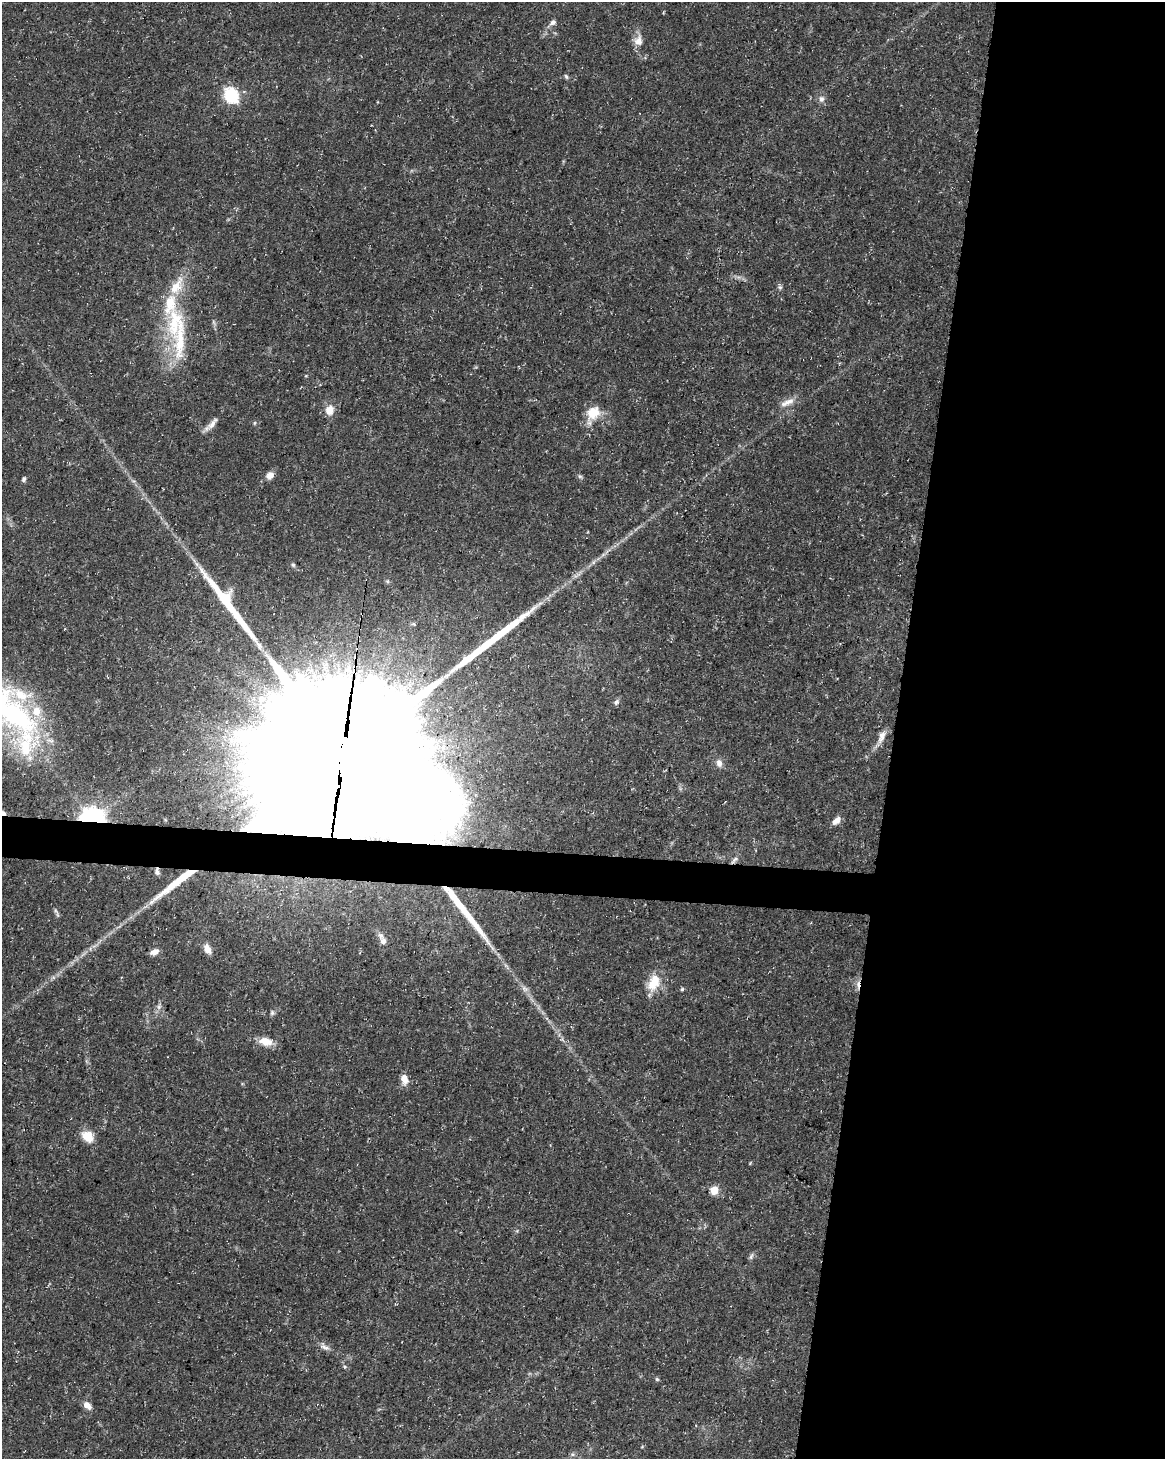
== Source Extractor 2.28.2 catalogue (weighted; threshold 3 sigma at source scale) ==
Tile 8 of 4 x 3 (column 4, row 2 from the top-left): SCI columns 3499-4661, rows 1742-3198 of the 4661 x 4881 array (HDU 1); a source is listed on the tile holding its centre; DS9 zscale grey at full resolution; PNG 1167 x 1461 px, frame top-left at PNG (2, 2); no overlay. Shown black and unused: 25% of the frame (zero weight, under 3 of 5 exposures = <1% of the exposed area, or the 3 px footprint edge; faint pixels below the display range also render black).
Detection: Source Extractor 2.28.2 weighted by HDU 2 'WHT'; one run over the whole footprint, this tile lists its part. Background 0.0267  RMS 0.0022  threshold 0.00997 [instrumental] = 3 sigma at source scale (4.5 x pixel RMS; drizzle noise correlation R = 1.50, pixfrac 1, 0.0396/0.0396 arcsec/px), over >= 5 px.
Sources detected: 58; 3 cosmic-ray / hot-pixel residue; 4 long thin detections or spike segments (spike, bleed or trail) — not listed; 6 inside a brighter listed object's ellipse — not listed separately; the other 45 listed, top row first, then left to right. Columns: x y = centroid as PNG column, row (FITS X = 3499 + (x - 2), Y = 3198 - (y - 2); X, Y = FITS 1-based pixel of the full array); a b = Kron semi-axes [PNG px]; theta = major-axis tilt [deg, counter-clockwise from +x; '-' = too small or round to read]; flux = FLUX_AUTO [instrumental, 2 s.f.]
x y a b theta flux
553 22 10 6 26 0.85
638 41 14 11 83 2.1
566 76 7 4 -62 0.37
231 95 9 6 -56 42
821 99 9 8 - 0.93
780 287 6 5 - 0.45
175 323 52 24 87 16
787 402 23 8 23 2
329 410 12 10 77 2.4
593 413 22 15 60 4.4
254 423 6 4 71 0.24
212 424 22 6 50 1.6
270 475 10 8 42 1.4
580 476 6 5 - 0.41
24 479 6 5 - 0.51
293 565 6 5 - 0.35
387 581 6 4 -45 0.32
354 670 5 4 - 4.3
616 702 8 6 46 0.59
13 712 104 37 -51 52
881 737 20 8 70 1.8
343 754 52 52 - 23000
719 763 11 8 -71 1.2
2 813 8 5 -17 0.88
92 819 8 6 1 210
836 820 11 6 40 1.6
735 860 13 5 41 0.79
157 872 9 5 -78 0.61
383 941 12 10 -82 1.7
207 949 11 7 -63 1.9
154 952 10 7 23 1.2
654 983 23 13 68 4.7
525 989 11 7 -30 1
682 989 5 4 - 0.3
159 1007 7 4 -72 0.49
272 1013 7 5 89 0.47
265 1041 19 11 -11 2.7
404 1079 11 7 -77 2.2
88 1136 14 11 -43 3.5
714 1190 5 5 - 7.6
751 1257 10 4 63 0.5
325 1347 15 6 -23 1.1
345 1367 5 4 - 0.3
657 1379 6 4 -44 0.32
87 1405 12 7 -39 1.5
Overlapping masked pixels (flux is a lower limit): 6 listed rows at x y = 354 670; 343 754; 2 813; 92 819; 735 860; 157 872
Isophote crosses this tile's border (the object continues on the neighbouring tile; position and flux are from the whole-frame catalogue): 2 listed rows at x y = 13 712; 2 813